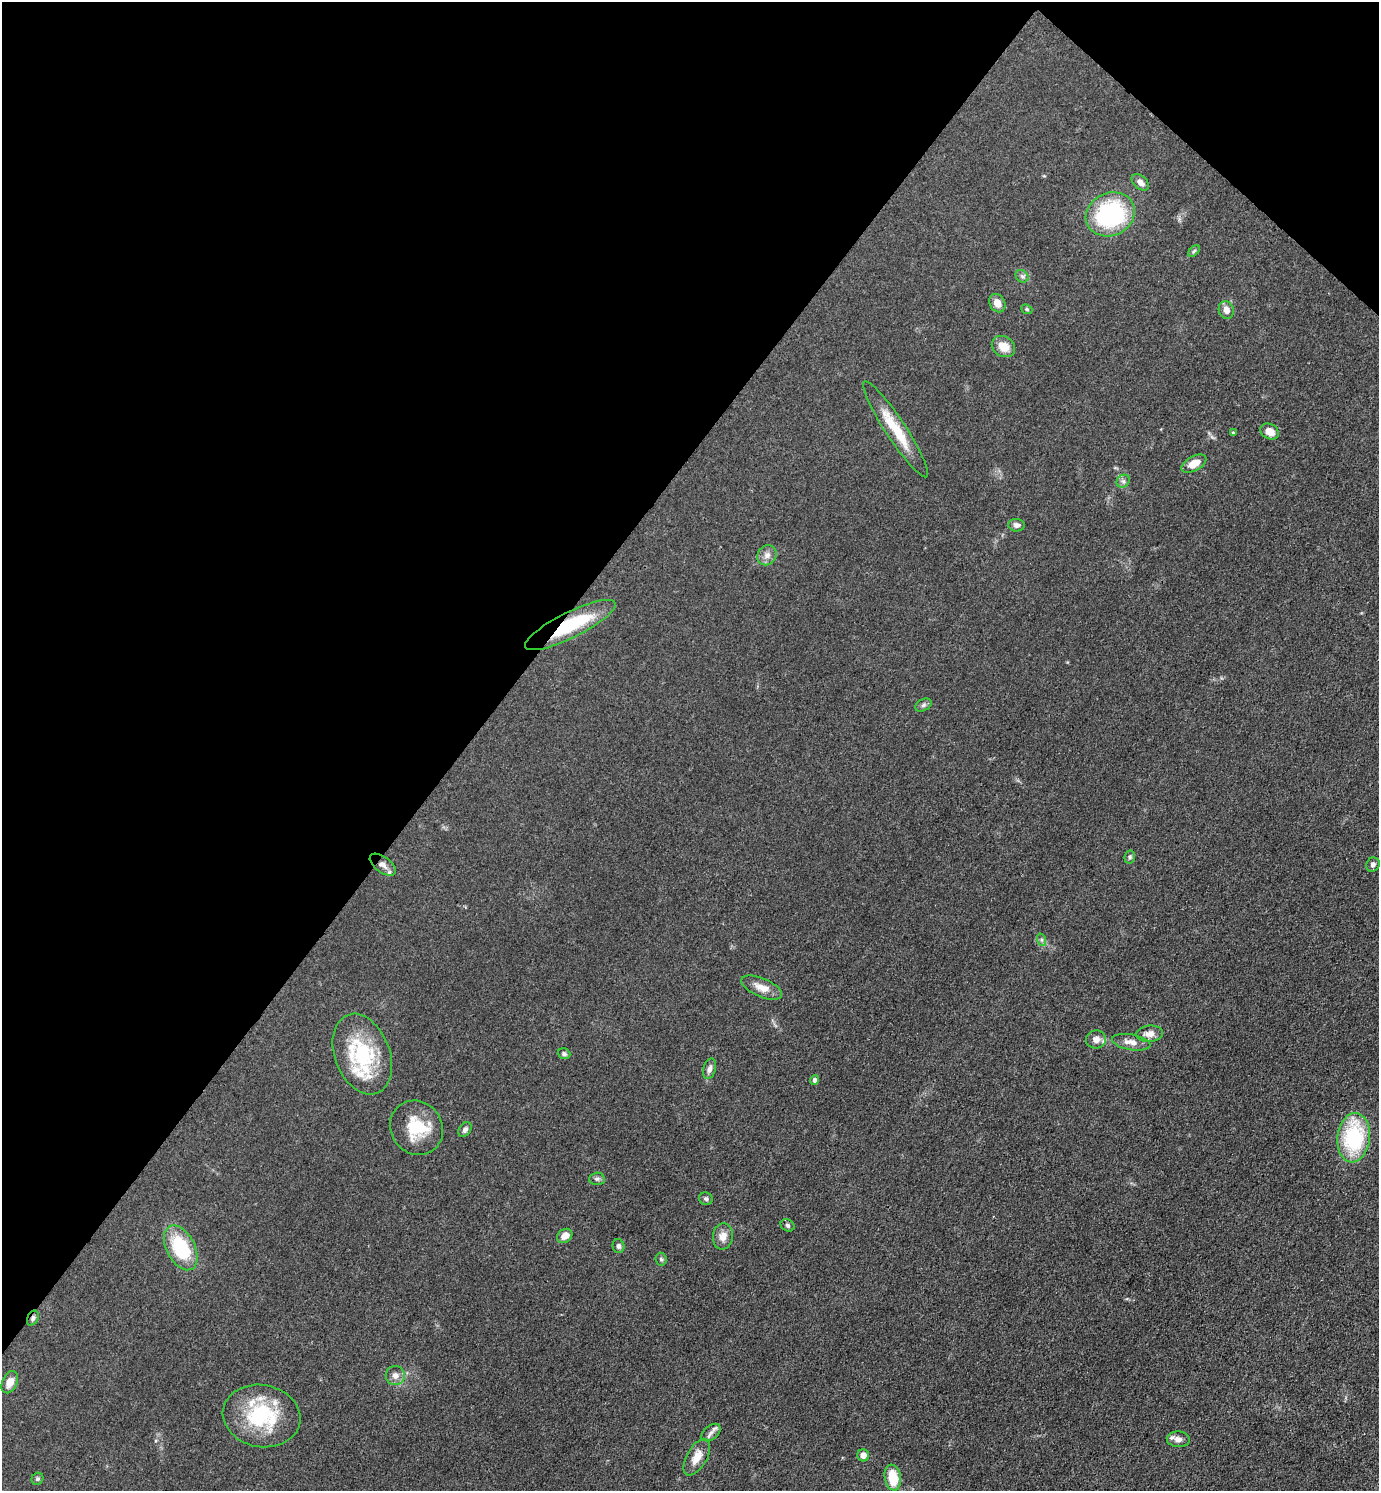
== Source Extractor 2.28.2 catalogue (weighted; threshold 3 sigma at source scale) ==
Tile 2 of 4 x 4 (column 2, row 1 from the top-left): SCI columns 1677-3053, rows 4471-5959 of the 5964 x 5961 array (HDU 1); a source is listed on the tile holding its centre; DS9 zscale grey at full resolution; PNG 1381 x 1493 px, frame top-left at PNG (2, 2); each listed source drawn as its Kron ellipse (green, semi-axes under 4 px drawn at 4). Shown black and unused: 37% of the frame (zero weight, under 3 of 4 exposures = <1% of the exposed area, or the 3 px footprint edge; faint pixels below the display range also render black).
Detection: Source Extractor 2.28.2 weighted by HDU 2 'WHT'; one run over the whole footprint, this tile lists its part. Background 0.0497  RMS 0.0063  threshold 0.0284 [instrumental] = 3 sigma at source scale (4.5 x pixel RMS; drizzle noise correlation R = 1.50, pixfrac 1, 0.05/0.05 arcsec/px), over >= 5 px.
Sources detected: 53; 3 inside a brighter listed object's ellipse — not listed separately; the other 50 listed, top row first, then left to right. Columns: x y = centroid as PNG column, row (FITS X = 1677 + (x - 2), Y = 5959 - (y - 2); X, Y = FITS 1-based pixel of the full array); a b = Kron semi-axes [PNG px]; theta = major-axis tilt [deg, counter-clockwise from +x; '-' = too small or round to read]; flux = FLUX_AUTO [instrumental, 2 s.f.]
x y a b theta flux
1140 182 10 6 -40 3.2
1110 214 25 21 25 70
1194 251 7 4 45 1
1022 276 7 5 -43 1.6
997 303 10 7 -59 5.9
1027 309 6 4 -21 0.87
1226 310 9 7 -72 4.4
1003 347 12 10 -34 8.7
895 429 57 10 -57 21
1269 431 10 7 -27 6.7
1233 433 3 3 - 0.89
1194 464 13 7 28 8.9
1123 481 7 6 - 1.9
1017 525 8 6 -6 2.3
767 555 10 9 - 3.8
570 625 50 13 26 41
923 705 9 5 27 1.6
1130 857 7 5 79 1.2
383 865 15 7 -37 4.8
1373 865 7 6 - 1.8
1042 940 6 4 -71 1.2
762 988 22 9 -23 7
1149 1034 13 8 6 5
1096 1039 10 9 - 3.9
1131 1042 19 7 -10 5.4
362 1054 42 27 -69 46
564 1054 6 5 - 1.5
709 1069 11 6 74 2.6
815 1080 5 4 - 2.2
417 1128 28 25 -53 24
465 1130 8 5 55 2.1
1354 1138 25 16 84 55
597 1179 8 6 2 1.4
706 1199 7 6 - 1.5
787 1225 7 6 - 1.3
565 1236 8 6 37 4.6
723 1236 13 10 84 5.4
618 1246 7 6 - 1.8
181 1248 24 14 -62 40
661 1259 6 5 - 1.1
33 1318 8 5 66 1.6
395 1376 9 9 - 3.8
10 1382 12 7 65 5.7
262 1416 39 31 -11 50
711 1433 11 6 39 2.9
1178 1439 11 8 -4 4.1
863 1455 6 6 - 4.2
697 1457 20 10 60 7.9
893 1477 13 8 -81 16
37 1479 6 5 - 1.2
Overlapping masked pixels (flux is a lower limit): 3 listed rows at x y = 570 625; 383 865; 33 1318